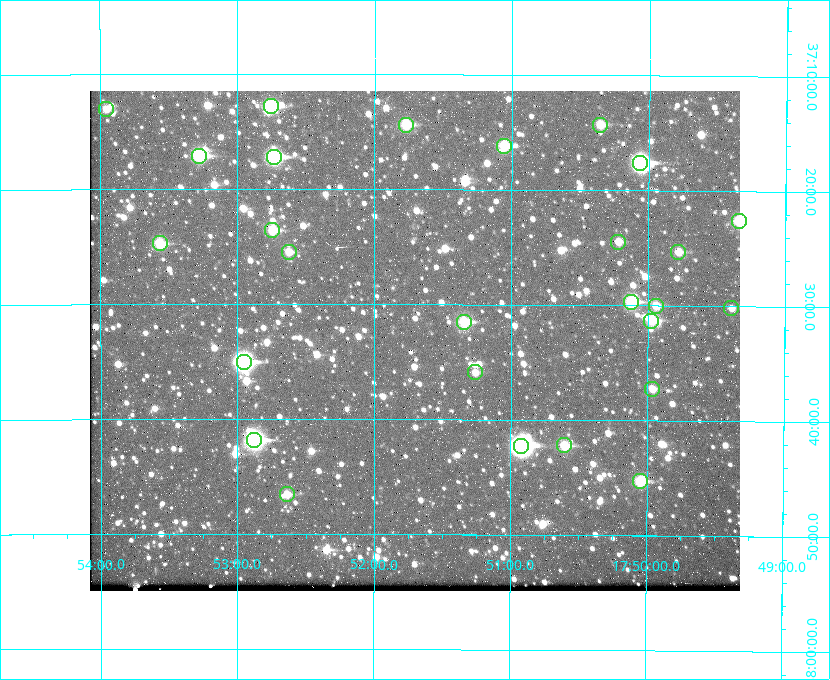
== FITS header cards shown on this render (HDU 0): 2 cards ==
NAXIS1  =                  650 / Width of table row in bytes
NAXIS2  =                  500 / Number of rows in table

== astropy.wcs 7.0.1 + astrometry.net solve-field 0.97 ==
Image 650 x 500 px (HDU 0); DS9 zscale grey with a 90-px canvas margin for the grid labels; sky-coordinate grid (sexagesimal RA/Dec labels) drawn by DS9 from the SOLVED WCS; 27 Tycho-2 reference stars matched to detected sources circled (green)
Header WCS: none
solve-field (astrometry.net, Tycho-2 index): SOLVED blind (the file carries no WCS)
Solved WCS: RA---TAN-SIP/DEC--TAN-SIP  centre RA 17:51:42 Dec +37:33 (267.93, +37.55 deg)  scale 5.22 arcsec/px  FOV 56.5' x 43.5'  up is +180 deg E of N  parity flipped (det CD > 0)
(file carries no celestial WCS; the grid is the blind solution)
Tycho-2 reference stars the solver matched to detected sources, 27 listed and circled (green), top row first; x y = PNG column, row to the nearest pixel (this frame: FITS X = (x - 90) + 1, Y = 500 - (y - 91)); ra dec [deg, ICRS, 3 dp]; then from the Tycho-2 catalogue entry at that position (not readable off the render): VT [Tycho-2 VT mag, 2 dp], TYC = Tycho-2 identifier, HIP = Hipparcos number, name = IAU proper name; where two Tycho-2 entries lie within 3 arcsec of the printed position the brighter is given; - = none
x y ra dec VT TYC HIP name
271 106 268.189 +37.213 9.71 2620-542-1 - -
106 109 268.489 +37.217 11.29 2620-732-1 - -
406 125 267.943 +37.240 10.39 2620-505-1 - -
600 125 267.589 +37.238 11.09 2619-212-1 - -
504 146 267.764 +37.270 10.17 2620-784-1 - -
199 156 268.319 +37.285 9.88 2620-536-1 - -
274 157 268.183 +37.286 8.98 2620-786-1 87506 -
640 163 267.517 +37.293 8.96 2619-379-1 - -
739 221 267.335 +37.377 10.60 2619-634-1 - -
272 230 268.186 +37.393 10.44 2620-175-1 - -
618 242 267.555 +37.408 11.50 2619-358-1 - -
160 243 268.392 +37.412 10.60 2620-800-1 - -
289 252 268.156 +37.424 11.25 2620-712-1 - -
678 252 267.445 +37.422 11.17 2619-451-1 - -
631 302 267.531 +37.495 10.07 2619-274-1 - -
656 306 267.485 +37.500 11.33 2619-40-1 - -
731 308 267.347 +37.503 12.15 3088-638-1 - -
651 321 267.494 +37.522 10.35 3088-270-1 - -
464 322 267.836 +37.525 9.96 3089-889-1 - -
244 362 268.239 +37.584 8.64 3089-755-1 - -
475 372 267.815 +37.598 11.54 3089-1081-1 - -
652 389 267.491 +37.621 11.40 3088-1284-1 - -
254 440 268.219 +37.697 8.93 3089-671-1 - -
564 445 267.652 +37.703 11.04 3089-693-1 - -
521 446 267.730 +37.705 8.13 3089-1203-1 87349 -
640 481 267.512 +37.755 10.10 3089-2332-1 - -
287 494 268.159 +37.775 11.22 3089-2245-1 - -